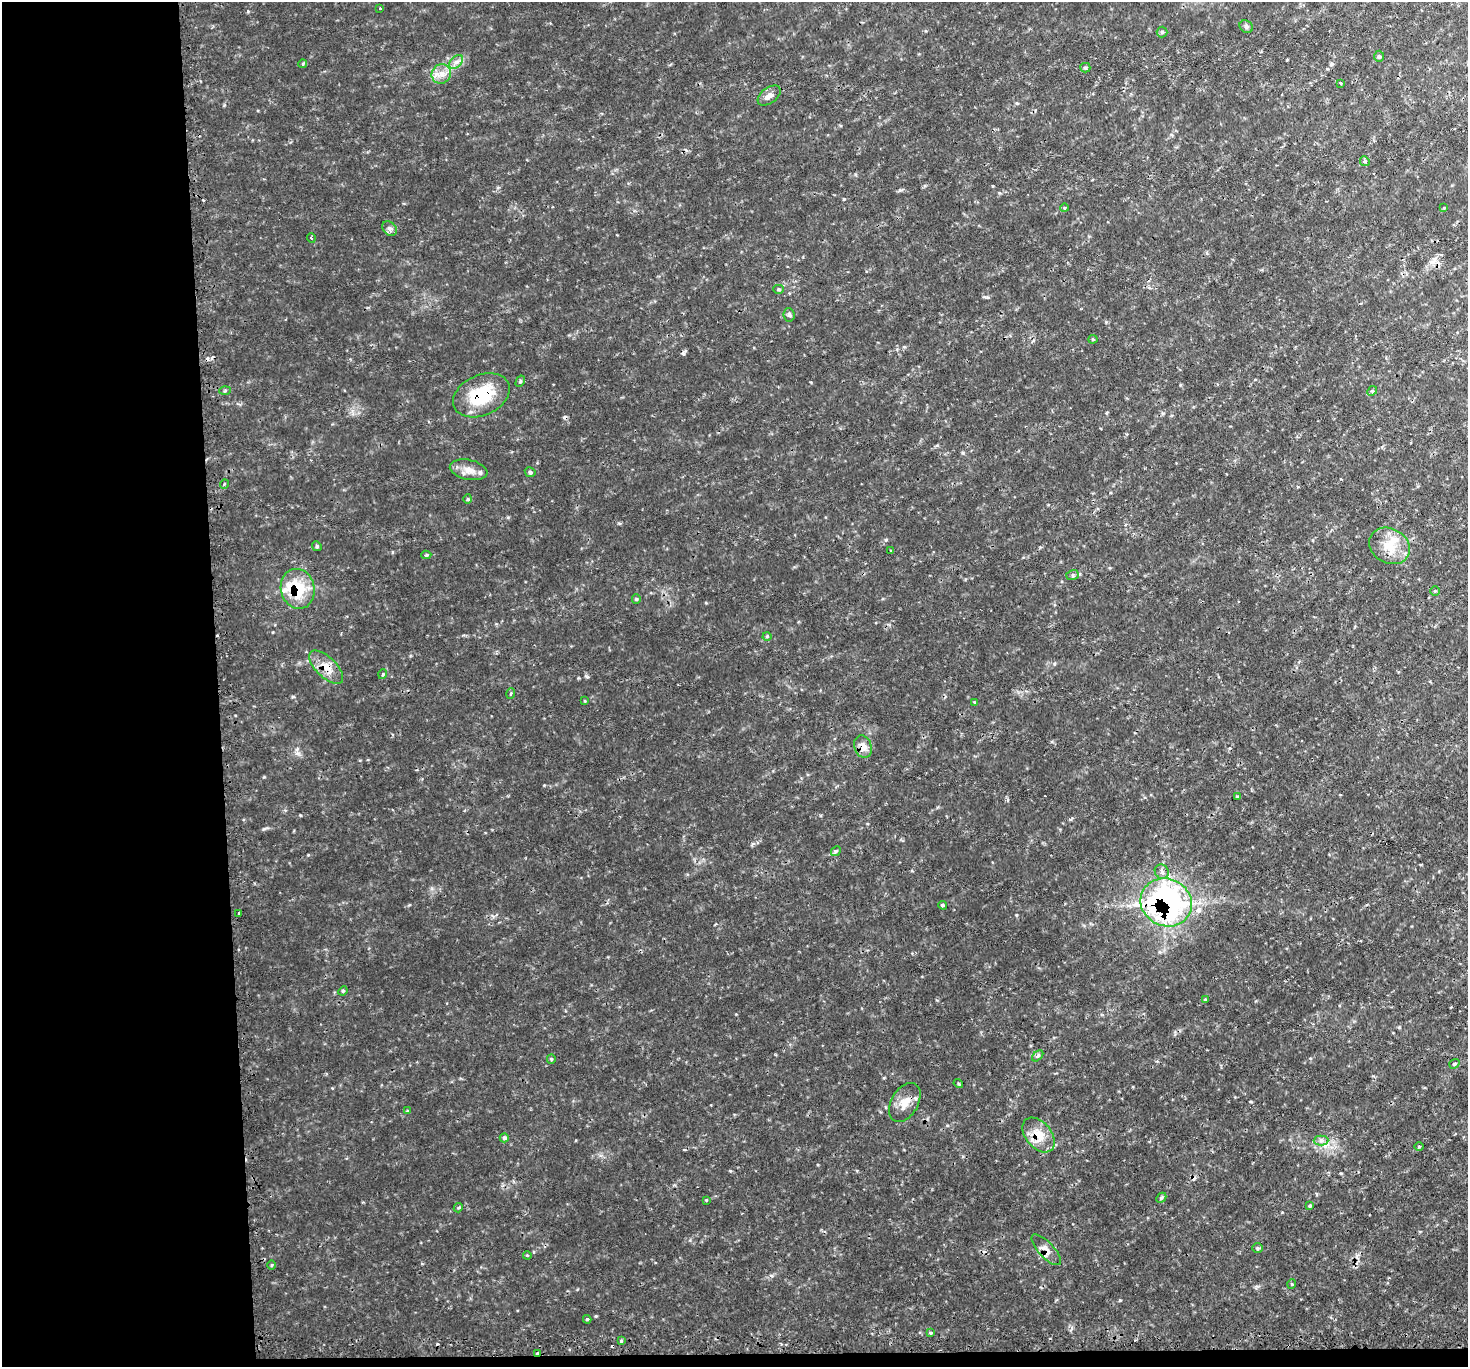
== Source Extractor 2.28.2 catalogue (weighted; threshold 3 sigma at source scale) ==
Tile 7 of 3 x 3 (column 1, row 3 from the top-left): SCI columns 27-1492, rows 156-1520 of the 4446 x 4428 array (HDU 1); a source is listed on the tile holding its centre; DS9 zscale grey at full resolution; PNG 1470 x 1369 px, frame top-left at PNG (2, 2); each listed source drawn as its Kron ellipse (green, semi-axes under 4 px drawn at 4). Shown black and unused: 16% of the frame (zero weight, under 2 of 3 exposures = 4% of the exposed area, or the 3 px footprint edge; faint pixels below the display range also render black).
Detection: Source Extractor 2.28.2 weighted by HDU 2 'WHT'; one run over the whole footprint, this tile lists its part. Background 0.113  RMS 0.0085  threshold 0.0381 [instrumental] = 3 sigma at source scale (4.5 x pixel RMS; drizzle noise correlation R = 1.50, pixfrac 1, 0.05/0.05 arcsec/px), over >= 5 px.
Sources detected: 82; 9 cosmic-ray / hot-pixel residue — neither listed nor drawn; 1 inside a brighter listed object's ellipse — not listed separately; the other 72 listed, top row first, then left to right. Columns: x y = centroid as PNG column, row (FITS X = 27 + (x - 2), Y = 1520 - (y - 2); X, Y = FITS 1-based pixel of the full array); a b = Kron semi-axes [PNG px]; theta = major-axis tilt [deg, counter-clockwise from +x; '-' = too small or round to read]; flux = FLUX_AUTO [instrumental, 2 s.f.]
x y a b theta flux
380 8 3 2 - 0.85
1246 27 7 6 - 2
1162 32 5 5 - 1.4
1379 56 6 5 - 1.4
456 62 8 5 44 3
303 64 4 4 - 0.93
1085 68 5 5 - 1.2
441 74 10 9 - 6.7
1340 83 4 2 - 0.63
769 95 13 8 37 4.7
1365 161 5 4 - 1.4
1065 208 4 3 - 1.1
1444 208 4 3 - 0.62
390 229 8 6 -46 2.9
311 238 5 3 - 0.73
778 289 5 4 - 1.3
789 315 7 5 -85 1.9
1093 339 4 4 - 0.96
520 381 6 4 60 1.2
225 390 6 4 3 1.1
1372 391 5 4 - 1.1
481 395 30 20 24 41
469 470 19 10 -11 8.5
530 472 5 4 - 1.8
224 484 5 3 - 0.82
468 499 4 4 - 1.1
317 546 5 4 - 1.2
1390 546 21 17 -30 19
891 550 3 2 - 0.7
426 555 5 4 - 1.1
1073 575 6 5 - 1.9
298 589 20 17 -77 38
1435 591 5 4 - 1.1
636 599 5 4 - 1
767 636 4 4 - 0.89
326 667 21 10 -44 12
383 674 5 3 - 0.89
511 694 5 3 - 0.95
585 701 4 3 - 0.75
974 702 4 3 - 0.9
863 747 11 8 -72 7.4
1238 797 4 3 - 1.4
836 851 5 4 - 1.1
1162 872 7 6 - 2.9
1166 902 26 23 -26 220
943 905 4 3 - 1.1
239 913 3 2 - 1.1
343 991 5 4 - 1.1
1205 999 4 3 - 0.95
1038 1056 7 4 44 2
551 1059 4 4 - 0.94
1454 1064 5 4 - 1.7
958 1084 5 3 - 1
905 1102 21 13 60 11
407 1111 4 4 - 0.92
1039 1135 20 12 -50 15
504 1138 4 4 - 2
1321 1140 7 5 1 2.4
1419 1146 4 3 - 0.75
1161 1198 5 4 - 1.3
706 1200 3 3 - 0.7
1310 1206 4 3 - 1
458 1208 5 3 - 0.94
1258 1248 5 4 - 1.3
1046 1250 20 7 -47 6
527 1255 4 4 - 1
272 1265 5 3 - 1
1292 1284 5 3 - 0.71
587 1319 4 4 - 0.98
930 1333 4 3 - 1.4
621 1341 3 3 - 3
537 1353 3 3 - 2.8
Overlapping masked pixels (flux is a lower limit): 8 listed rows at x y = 481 395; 298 589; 326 667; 863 747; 1166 902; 1039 1135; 1046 1250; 537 1353
Unlisted compact peaks at least as high as the median listed source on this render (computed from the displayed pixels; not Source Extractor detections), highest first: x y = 1120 1300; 596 1316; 264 829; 308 855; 300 815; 248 11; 586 676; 886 540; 264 777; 293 697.